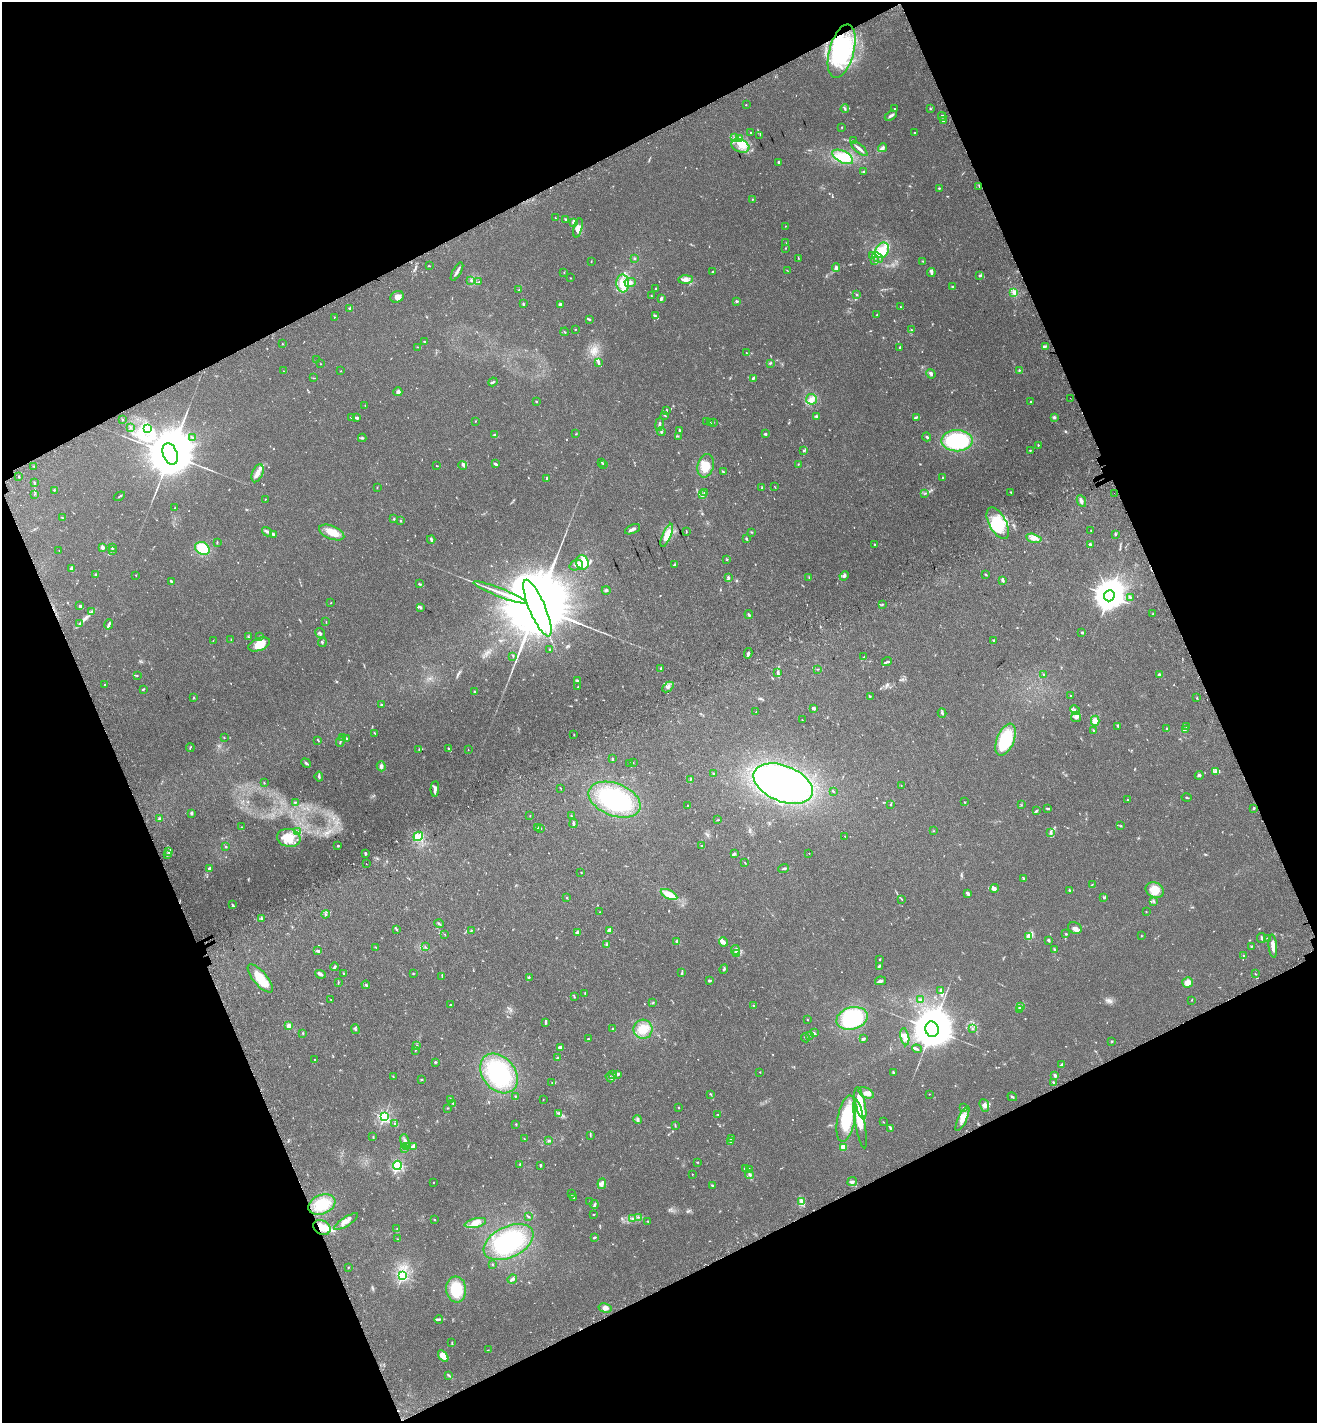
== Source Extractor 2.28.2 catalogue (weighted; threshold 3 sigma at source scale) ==
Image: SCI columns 267-5525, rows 91-5774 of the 5737 x 5870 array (HDU 1 of 3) = the unmasked area's bounding box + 8 px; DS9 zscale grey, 4 x 4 block average (1 PNG px = mean of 4 x 4 image px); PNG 1319 x 1425 px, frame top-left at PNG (2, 2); each listed source drawn as its Kron ellipse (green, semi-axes under 4 px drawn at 4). Shown black and unused: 44% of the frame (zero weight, under 3 of 5 exposures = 6% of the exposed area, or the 3 px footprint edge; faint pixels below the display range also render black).
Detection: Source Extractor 2.28.2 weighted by HDU 2 'WHT'. Background 0.0302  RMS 0.0027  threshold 0.0122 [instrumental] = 3 sigma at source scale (4.5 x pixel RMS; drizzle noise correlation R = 1.50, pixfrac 1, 0.0396/0.0396 arcsec/px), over >= 5 px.
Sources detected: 841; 15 too faint to see at this stretch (4 x 4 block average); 6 inside a brighter object's white glare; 6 cosmic-ray / hot-pixel residue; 2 long thin detections or spike segments (spike, bleed or trail) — neither listed nor drawn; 22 coinciding with a brighter row at this scale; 77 inside a brighter listed object's ellipse — not listed separately; of the other 713, all 500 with FLUX_AUTO >= 0.605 (the completeness limit of this list) listed and drawn (213 fainter detections not listed), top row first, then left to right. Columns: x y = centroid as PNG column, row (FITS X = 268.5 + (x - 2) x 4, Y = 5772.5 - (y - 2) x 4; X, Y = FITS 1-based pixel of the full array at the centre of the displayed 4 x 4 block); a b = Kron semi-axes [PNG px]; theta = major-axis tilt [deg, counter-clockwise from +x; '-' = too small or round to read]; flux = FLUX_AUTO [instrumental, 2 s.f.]
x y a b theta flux
842 51 27 12 75 100
746 105 2 2 - 0.79
930 108 3 2 - 1.4
845 109 4 2 - 2.1
895 109 2 2 - 0.79
891 116 6 3 32 3.2
942 116 4 2 - 2.2
943 121 3 2 - 4.4
842 127 2 2 - 0.73
750 132 2 2 - 2.8
914 132 2 2 - 0.93
760 135 2 2 - 0.61
735 138 3 2 - 2
739 138 4 3 - 5.6
853 141 3 2 - 1.8
740 146 9 6 -21 14
883 148 5 3 - 4.3
859 149 10 2 -41 6.5
843 157 11 6 -28 18
778 162 2 2 - 2.5
863 172 2 2 - 0.86
979 186 3 2 - 1
939 188 3 2 - 1.1
752 199 2 2 - 0.76
555 218 2 2 - 0.68
566 219 3 2 - 1.5
573 222 3 3 - 2.9
785 226 2 2 - 0.65
578 228 10 3 77 9.3
786 243 2 2 - 0.84
785 248 3 2 - 0.61
882 250 8 6 61 21
873 255 3 2 - 1.3
877 257 6 2 -45 3.1
634 258 2 2 - 2.7
798 258 2 2 - 0.81
875 261 3 2 - 1.4
923 261 3 2 - 0.98
591 262 2 2 - 0.82
430 266 2 2 - 0.72
836 267 4 3 - 4.1
787 270 3 2 - 0.62
457 272 10 2 60 5.5
564 272 2 2 - 0.75
712 272 3 2 - 1.3
931 273 4 2 - 4.5
980 276 3 2 - 1.8
571 278 2 2 - 0.75
685 279 7 4 1 6.5
471 280 2 2 - 0.63
479 282 2 2 - 0.74
623 283 9 6 -87 17
630 283 5 4 - 6.2
953 287 2 2 - 1.2
656 289 2 2 - 1.1
519 290 2 2 - 0.79
1014 292 3 2 - 2.3
856 294 4 2 - 1.1
651 295 2 2 - 0.66
397 297 7 5 30 7.7
661 298 3 2 - 4.1
736 301 3 2 - 2.1
523 304 2 2 - 2.2
560 305 3 2 - 6.1
901 307 2 2 - 1.2
349 308 2 2 - 1.6
655 315 4 2 - 1.7
877 315 3 2 - 1.2
334 317 2 2 - 1.1
589 319 4 2 - 1.6
575 329 2 2 - 0.7
911 329 3 2 - 1
565 332 4 2 - 1
424 341 2 2 - 1.1
282 344 2 2 - 0.98
1045 346 4 2 - 2.1
417 347 2 2 - 0.63
900 348 2 2 - 3.7
746 353 2 2 - 0.74
317 360 2 2 - 0.85
598 363 4 2 - 2
770 363 3 2 - 1.5
320 364 2 2 - 0.64
1019 370 2 2 - 1.3
283 371 2 2 - 1.1
341 371 2 2 - 0.62
931 374 5 3 - 3.7
314 378 3 2 - 1.1
753 378 3 2 - 2.7
493 382 4 2 - 2.3
398 392 4 3 - 4.3
1070 398 2 2 - 0.98
811 399 5 5 - 9
1031 401 2 2 - 1.1
536 402 2 2 - 1.4
365 405 2 2 - 1.3
667 410 2 2 - 0.63
665 415 2 2 - 0.73
816 416 3 2 - 3.1
916 417 4 2 - 2.7
1054 417 3 3 - 2.3
352 418 3 2 - 0.88
357 418 4 2 - 3.3
122 420 2 2 - 1
475 421 2 2 - 0.69
707 421 4 2 - 1.3
710 423 2 2 - 0.88
713 423 2 2 - 0.69
659 424 7 2 79 4.2
130 427 2 2 - 0.63
147 428 2 2 - 0.99
680 431 4 2 - 3.5
661 432 4 2 - 2.4
576 434 3 2 - 0.79
766 434 3 2 - 1.4
494 435 3 2 - 1.8
678 436 2 2 - 0.9
927 437 4 2 - 2.3
193 438 3 2 - 1.5
362 438 4 2 - 2.6
957 441 16 10 1 140
1038 445 2 2 - 2.3
1030 450 3 2 - 0.83
803 451 3 2 - 1.4
170 454 11 7 -70 17000
602 462 2 2 - 1.2
495 464 4 2 - 2.9
603 464 2 2 - 1.3
798 464 2 2 - 0.77
463 465 4 3 - 2.6
34 466 3 2 - 1.2
437 466 2 2 - 0.75
706 466 12 8 76 24
723 471 3 2 - 2
258 473 9 5 67 10
19 477 2 2 - 2.3
547 478 2 2 - 1.6
943 478 2 2 - 1.3
35 483 3 2 - 1.3
377 487 2 2 - 0.98
775 487 3 2 - 0.7
762 488 3 2 - 1.2
54 490 2 2 - 1.3
704 492 3 2 - 1.6
1011 492 2 2 - 1.1
924 493 2 2 - 0.74
1114 493 2 2 - 4.4
34 494 2 2 - 0.76
702 495 3 2 - 1.8
119 496 6 2 34 1.7
265 499 2 2 - 0.94
1081 501 6 3 -65 4
175 507 2 2 - 0.66
62 518 3 2 - 0.92
394 519 2 2 - 1.5
401 521 3 2 - 1
998 523 17 8 -61 41
633 529 8 2 25 5.8
1091 530 2 2 - 0.68
686 531 3 2 - 0.96
267 532 5 2 - 3.3
332 532 13 6 -21 23
752 532 2 2 - 1
273 534 4 3 - 2.7
667 535 12 4 67 23
1116 535 2 2 - 1.5
1034 538 8 3 -13 8.4
431 539 4 2 - 3.8
746 539 3 2 - 2.1
217 542 3 2 - 1.2
1090 544 2 2 - 3.9
875 545 3 2 - 1.1
103 547 3 2 - 6.4
113 548 3 2 - 1.3
202 548 7 6 - 41
59 550 2 2 - 0.81
112 550 2 2 - 1.2
727 559 2 2 - 1
582 562 7 6 - 17
576 565 7 5 18 5.9
674 565 3 2 - 1.5
71 569 4 4 - 3.4
96 574 2 2 - 3.5
985 574 3 2 - 1.1
136 575 2 2 - 0.73
844 576 5 3 - 2.9
728 577 3 2 - 2.1
809 577 3 2 - 0.67
1003 580 3 2 - 4.6
171 581 3 2 - 4.5
419 584 4 2 - 1.9
606 590 4 3 - 2.2
500 592 28 2 -21 15
1109 596 5 5 - 3400
1130 597 2 2 - 0.7
331 603 2 2 - 0.63
882 604 2 2 - 1.2
80 605 3 2 - 1.6
420 607 4 2 - 3.3
537 608 30 8 -67 50000
92 611 4 2 - 1.9
749 614 4 2 - 2.3
1153 614 2 2 - 0.65
326 622 3 2 - 0.69
79 624 3 2 - 1.2
109 624 5 2 - 4.1
1082 632 2 2 - 2.8
320 633 5 2 - 2.6
260 636 3 2 - 0.87
248 637 3 2 - 1.5
213 640 2 2 - 0.62
231 640 2 2 - 0.8
994 640 2 2 - 6.4
322 642 5 2 - 1.5
259 644 11 6 19 25
550 649 2 2 - 4
748 653 5 2 - 4
513 656 3 2 - 1.2
864 657 2 2 - 0.82
887 662 5 2 - 2.1
661 668 3 2 - 1.6
817 669 2 2 - 0.89
777 672 4 3 - 2.2
1044 674 2 2 - 0.92
1159 675 4 2 - 3.8
137 676 2 2 - 0.65
577 681 3 2 - 2.5
104 685 2 2 - 0.81
578 687 3 2 - 0.68
668 687 6 3 42 4
143 689 4 2 - 1.4
474 692 2 2 - 1.8
870 696 3 2 - 0.97
1070 696 2 2 - 1.2
194 698 2 2 - 0.86
1197 698 2 2 - 0.81
382 705 3 2 - 1.9
813 708 3 2 - 3.8
1075 710 5 2 - 2.4
756 712 2 2 - 0.61
942 713 4 2 - 2.4
1076 717 5 5 - 6.8
802 720 2 2 - 0.75
1095 721 5 4 - 10
1118 726 2 2 - 0.91
1186 727 2 2 - 0.67
1167 728 3 2 - 1.5
1185 729 3 2 - 1.6
1094 730 3 2 - 1.5
375 733 3 2 - 0.89
574 735 2 2 - 0.72
224 737 2 2 - 0.71
342 738 2 2 - 0.96
346 739 2 2 - 3.1
318 740 4 2 - 1.2
1006 740 17 8 68 91
340 742 5 2 - 1.7
190 747 4 2 - 1.2
419 749 3 2 - 1.2
449 749 3 2 - 2
468 750 2 2 - 0.64
612 759 3 2 - 1.9
306 763 5 2 - 2.7
633 763 2 2 - 0.61
630 764 2 2 - 0.82
381 766 5 3 - 3.8
1215 771 2 2 - 0.73
713 774 2 2 - 0.94
1199 775 4 3 - 2.8
319 777 5 2 - 2.9
690 780 2 2 - 0.81
264 783 2 2 - 0.68
783 784 31 18 -22 410
901 786 2 2 - 0.63
560 788 2 2 - 0.65
435 789 8 3 86 5.9
833 791 3 2 - 1
1186 798 5 2 - 1.2
615 800 27 16 -21 160
1128 800 2 2 - 1
295 802 3 2 - 1.3
964 802 2 2 - 1.5
891 804 4 2 - 1.3
687 805 2 2 - 0.88
1021 805 3 2 - 0.84
1047 808 4 2 - 2.1
1254 808 2 2 - 1.2
1036 811 3 2 - 2.5
191 813 3 2 - 2.3
530 816 2 2 - 0.62
571 816 2 2 - 1.2
159 819 4 3 - 3.4
718 820 3 2 - 0.72
573 823 5 2 - 2.2
1121 826 2 2 - 1.1
241 827 2 2 - 0.7
537 827 3 2 - 2.4
541 828 2 2 - 0.8
297 831 3 2 - 1.3
934 831 2 2 - 0.76
1051 833 3 2 - 1.6
418 836 5 4 - 7.7
845 836 2 2 - 0.66
289 838 12 9 -12 24
338 846 2 2 - 1.6
702 846 2 2 - 1.9
225 847 2 2 - 1.6
169 852 3 2 - 2.2
735 853 3 3 - 2.1
809 853 2 2 - 0.89
365 854 3 2 - 2.1
167 855 2 2 - 1.2
745 863 3 2 - 1
366 864 2 2 - 1
209 868 3 2 - 2.4
784 868 5 2 - 2.1
581 872 2 2 - 0.87
1023 879 2 2 - 0.93
1092 885 3 2 - 0.98
994 888 4 3 - 6.1
1155 890 9 7 -28 28
1070 891 3 2 - 1.3
968 894 4 3 - 2.8
669 895 9 3 -27 27
567 898 2 2 - 1.1
1104 898 3 3 - 1.4
902 899 3 2 - 0.83
1154 901 2 2 - 1.2
232 905 3 2 - 1.4
600 912 2 2 - 0.87
1146 912 2 2 - 0.72
325 914 4 2 - 1.4
261 918 3 2 - 1.5
439 924 5 2 - 1.5
1075 928 7 5 -22 8.4
397 929 3 2 - 1.5
610 930 3 2 - 8.8
471 931 4 2 - 1.7
577 933 4 2 - 4.8
445 934 2 2 - 0.78
1066 934 2 2 - 0.82
1029 936 4 3 - 15
1141 936 2 2 - 0.65
1261 938 5 2 - 2.1
1268 939 4 3 - 2.7
1048 940 3 2 - 2.6
677 941 3 2 - 3.6
723 942 4 3 - 8.4
607 945 4 3 - 2.7
1251 946 3 2 - 1.2
1273 946 11 3 -83 12
376 947 4 2 - 0.99
425 947 2 2 - 1.2
1054 949 3 2 - 1.3
735 950 5 3 - 3.3
318 951 3 3 - 3.1
737 954 3 2 - 1.3
1244 955 3 2 - 1.1
880 959 2 2 - 1.4
879 966 3 2 - 2.2
335 967 4 2 - 2.2
724 969 5 2 - 1.8
344 973 2 2 - 1.4
682 973 4 2 - 2.1
320 974 5 3 - 4.1
413 974 2 2 - 0.84
1255 974 2 2 - 0.93
442 976 3 2 - 0.74
529 977 3 2 - 1.5
260 978 17 7 -49 30
709 980 3 3 - 2.2
880 981 5 2 - 4.6
338 982 4 2 - 0.98
1188 983 5 5 - 9.8
366 985 4 2 - 2.1
941 990 4 2 - 3.4
585 993 3 2 - 1.1
574 997 4 2 - 1.3
331 999 2 2 - 0.68
920 999 2 2 - 1.4
1192 1000 2 2 - 0.76
653 1003 3 2 - 1.3
450 1005 2 2 - 0.79
753 1005 2 2 - 1.9
1020 1007 2 2 - 1
1019 1009 3 2 - 2.1
852 1018 16 11 16 120
807 1020 2 2 - 0.81
545 1022 3 2 - 2.2
289 1026 3 2 - 7.6
355 1029 5 2 - 1.9
612 1029 3 2 - 1.1
643 1029 9 9 - 21
932 1029 8 6 -75 8400
972 1029 3 2 - 0.71
303 1033 2 2 - 1.5
815 1033 3 2 - 1.1
809 1035 3 2 - 1.8
905 1037 8 4 -78 7.9
806 1038 4 2 - 2.1
588 1039 3 2 - 1.3
863 1039 3 2 - 1.7
1112 1041 2 2 - 1
417 1046 2 2 - 0.71
560 1047 4 2 - 5.6
917 1049 5 2 - 2.3
415 1050 2 2 - 0.81
557 1058 3 2 - 3.4
314 1059 2 2 - 0.75
435 1062 2 2 - 1.9
1062 1064 2 2 - 3.8
760 1072 2 2 - 0.92
499 1073 22 16 -50 140
893 1073 3 2 - 1.4
618 1074 3 3 - 2.4
612 1075 2 2 - 0.64
1055 1075 4 2 - 3
393 1077 2 2 - 0.91
610 1077 5 2 - 2.2
422 1079 2 2 - 1
1053 1082 2 2 - 2.1
552 1083 2 2 - 0.74
866 1093 8 5 -29 7.5
711 1094 3 2 - 0.94
929 1094 2 2 - 1
515 1096 3 2 - 0.83
1012 1097 5 2 - 2
451 1099 4 2 - 1.9
543 1099 2 2 - 0.63
453 1103 3 2 - 1.8
860 1103 16 5 -77 29
984 1105 6 4 -69 5.9
679 1107 2 2 - 0.89
448 1108 2 2 - 0.79
964 1108 2 2 - 7.9
558 1113 4 2 - 1.6
718 1114 3 2 - 1
384 1117 2 2 - 320
846 1119 23 9 79 88
962 1119 13 4 65 12
638 1120 4 3 - 2.6
883 1122 2 2 - 0.63
395 1124 3 2 - 1.6
516 1124 2 2 - 1.2
860 1124 25 5 -79 26
675 1125 3 2 - 1.2
891 1128 3 2 - 1.8
590 1135 2 2 - 0.99
373 1137 3 2 - 1
524 1138 2 2 - 0.66
731 1139 3 2 - 9.1
549 1140 3 2 - 2.1
405 1141 7 3 -71 5.1
730 1142 4 2 - 2
406 1147 2 2 - 12
414 1147 2 2 - 0.97
843 1147 2 2 - 72
404 1149 4 3 - 2.3
698 1162 2 2 - 1.2
520 1164 3 2 - 1.1
397 1165 5 3 - 100
540 1165 2 2 - 3.3
745 1169 3 2 - 3.8
750 1170 4 2 - 2.1
692 1174 2 2 - 0.89
749 1174 4 2 - 3.1
852 1181 5 4 - 3.9
433 1183 2 2 - 0.73
602 1184 5 3 - 3.9
713 1185 3 2 - 2.1
572 1194 2 2 - 0.81
573 1197 2 2 - 0.81
589 1202 2 2 - 0.75
802 1202 3 2 - 2.3
322 1204 14 9 22 29
594 1205 4 2 - 2.9
594 1215 2 2 - 0.81
529 1216 2 2 - 1.1
638 1217 2 2 - 0.85
633 1218 3 2 - 1.4
434 1219 2 2 - 1.2
648 1221 3 2 - 1.2
346 1222 14 4 32 9.7
475 1223 11 4 13 11
322 1227 9 7 -31 18
397 1229 2 2 - 0.76
594 1238 4 2 - 1.9
397 1239 2 2 - 0.63
509 1242 26 15 26 130
492 1264 2 2 - 0.64
348 1267 2 2 - 1.4
402 1276 2 2 - 220
512 1279 5 2 - 4.6
456 1289 13 10 -83 53
605 1308 7 4 -13 7.6
439 1319 4 2 - 2.2
452 1343 3 2 - 1.1
488 1350 2 2 - 0.63
443 1356 6 4 -54 17
449 1375 2 2 - 1.3
Overlapping masked pixels (flux is a lower limit): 1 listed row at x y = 322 1227
Diffuse or blended objects may show on this block-average render without a row.